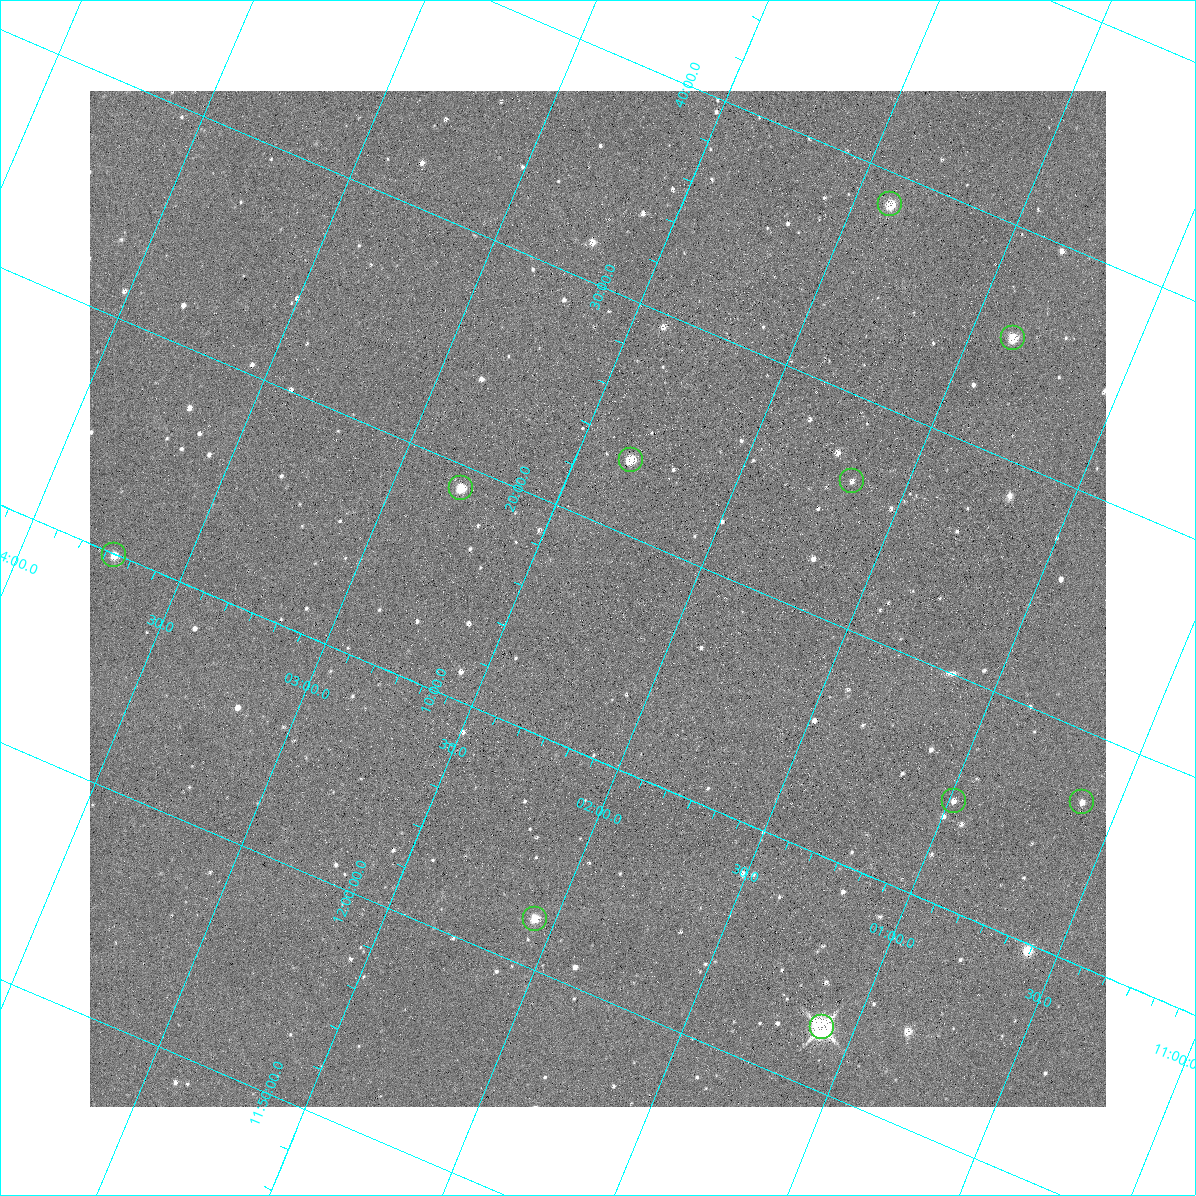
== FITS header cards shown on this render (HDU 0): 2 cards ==
NAXIS1  =                 1016 / length of data axis 1
NAXIS2  =                 1016 / length of data axis 2

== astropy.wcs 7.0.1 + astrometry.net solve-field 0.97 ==
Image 1016 x 1016 px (HDU 0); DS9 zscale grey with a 90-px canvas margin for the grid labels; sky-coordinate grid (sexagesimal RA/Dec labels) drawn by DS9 from the SOLVED WCS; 10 Tycho-2 reference stars matched to detected sources circled (green)
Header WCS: RA---SIN-SIP/DEC--SIN-SIP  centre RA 11:02:16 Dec +12:17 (165.57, +12.28 deg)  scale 2.78 x 2.74 arcsec/px (non-square pixels)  FOV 47.0' x 46.4'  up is +23 deg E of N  parity normal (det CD < 0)
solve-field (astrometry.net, Tycho-2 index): VERIFIED the header's WCS against the Tycho-2 star catalogue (verified at 3 index scales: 8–10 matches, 0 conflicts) and refined it, rather than solving blind
Solved WCS: RA---TAN-SIP/DEC--TAN-SIP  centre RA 11:02:16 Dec +12:17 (165.57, +12.28 deg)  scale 2.77 x 2.74 arcsec/px (non-square pixels)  FOV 47.0' x 46.4'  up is +23 deg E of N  parity normal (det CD < 0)
The solver's refit moves the header's centre by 1.2 arcsec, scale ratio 0.9996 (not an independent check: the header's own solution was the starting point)
Tycho-2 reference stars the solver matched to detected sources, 10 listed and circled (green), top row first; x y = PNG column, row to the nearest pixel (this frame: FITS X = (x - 90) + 1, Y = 1016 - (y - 91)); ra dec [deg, ICRS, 3 dp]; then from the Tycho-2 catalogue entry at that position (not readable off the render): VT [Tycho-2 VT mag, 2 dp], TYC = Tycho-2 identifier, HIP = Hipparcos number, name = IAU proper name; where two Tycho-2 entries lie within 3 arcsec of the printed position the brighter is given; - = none
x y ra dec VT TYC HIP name
890 204 165.473 +12.643 9.45 853-1005-1 - -
1013 338 165.343 +12.587 11.15 853-930-1 - -
631 460 165.584 +12.387 9.50 850-385-1 - -
852 481 165.417 +12.438 12.62 850-756-1 - -
461 488 165.698 +12.316 10.64 850-126-1 - -
114 555 165.930 +12.165 10.92 850-395-1 - -
954 801 165.246 +12.245 11.91 850-776-1 - -
1082 802 165.152 +12.282 11.69 850-136-1 - -
535 919 165.515 +12.036 11.40 850-991-1 - -
822 1027 165.274 +12.046 8.04 850-415-1 53859 -